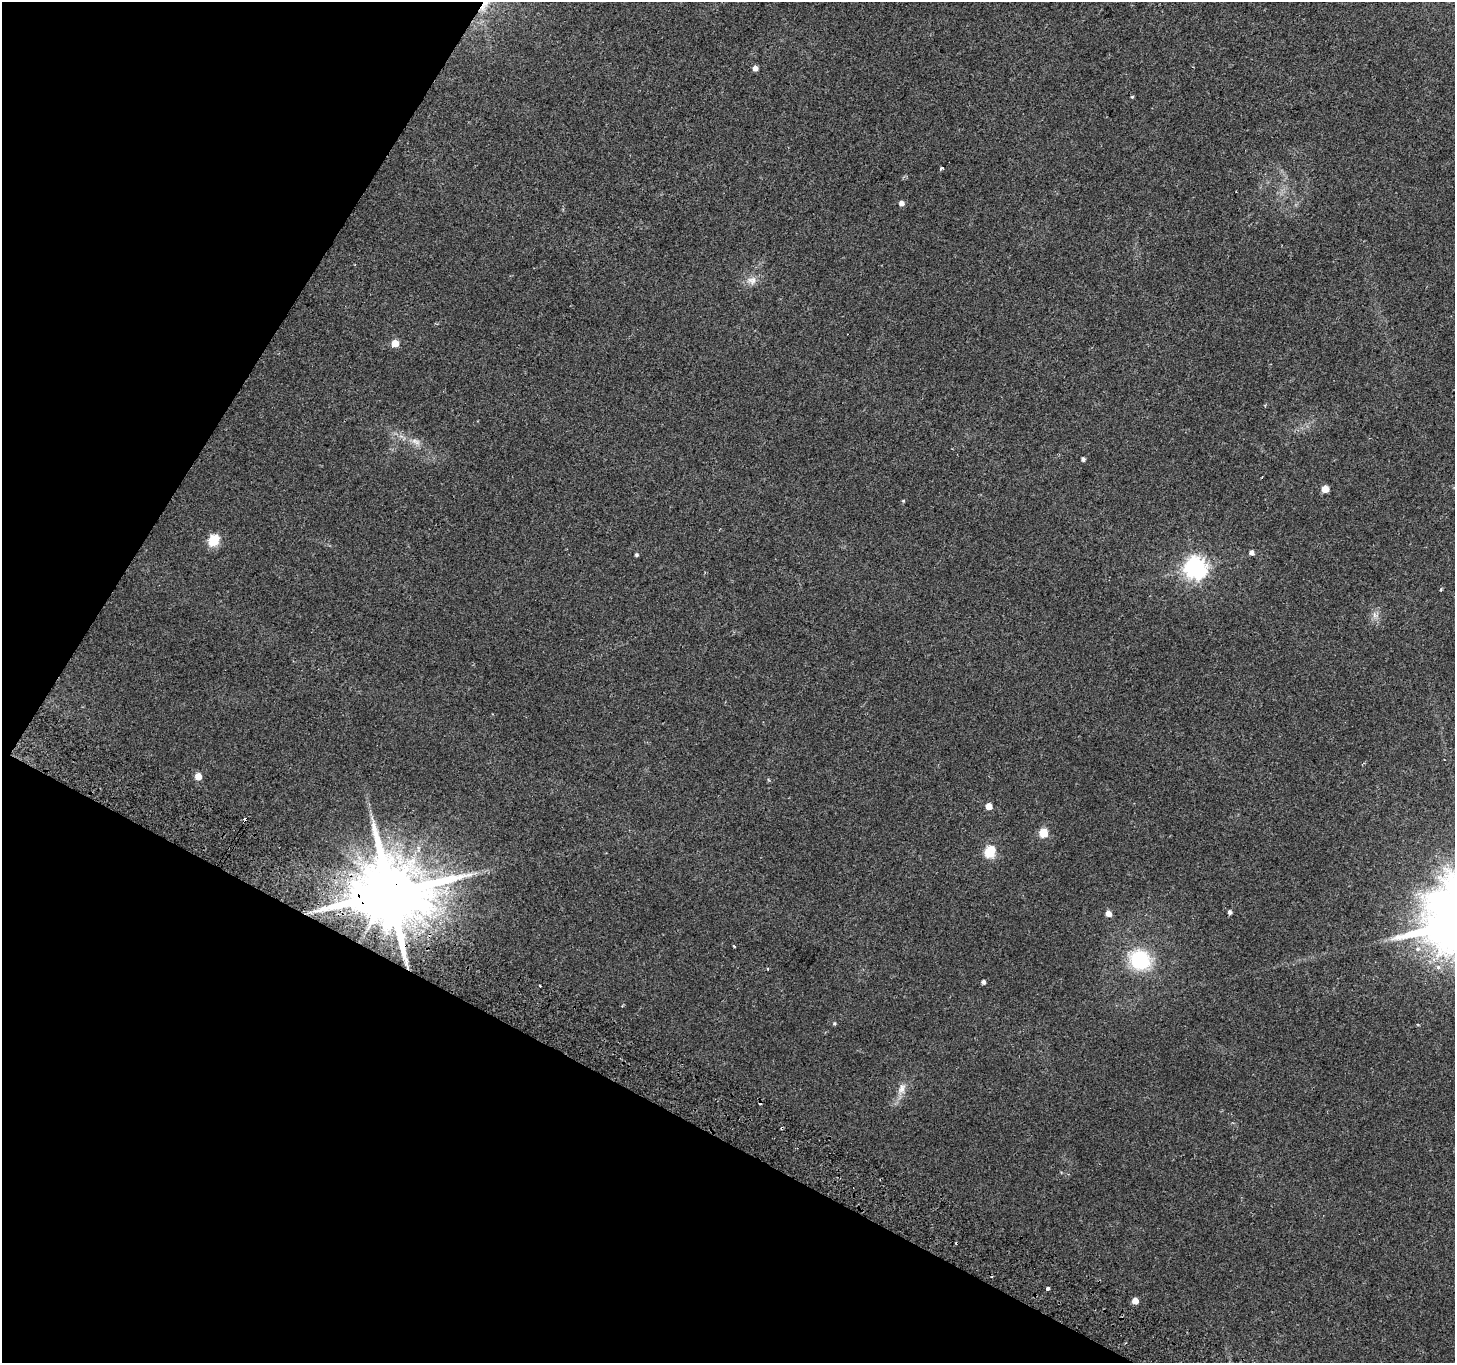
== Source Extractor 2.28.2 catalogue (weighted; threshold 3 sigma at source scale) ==
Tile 9 of 4 x 4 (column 1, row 3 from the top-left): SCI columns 32-1484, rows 1609-2969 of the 5882 x 6004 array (HDU 1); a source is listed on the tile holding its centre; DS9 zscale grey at full resolution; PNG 1457 x 1365 px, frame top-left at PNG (2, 2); no overlay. Shown black and unused: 27% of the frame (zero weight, under 2 of 3 exposures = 3% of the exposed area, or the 3 px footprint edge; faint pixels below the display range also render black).
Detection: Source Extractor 2.28.2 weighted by HDU 2 'WHT'; one run over the whole footprint, this tile lists its part. Background 0.0514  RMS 0.0053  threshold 0.0239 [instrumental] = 3 sigma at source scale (4.5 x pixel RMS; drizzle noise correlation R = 1.50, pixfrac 1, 0.0396/0.0396 arcsec/px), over >= 5 px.
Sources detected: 36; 4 cosmic-ray / hot-pixel residue — not listed; the other 32 listed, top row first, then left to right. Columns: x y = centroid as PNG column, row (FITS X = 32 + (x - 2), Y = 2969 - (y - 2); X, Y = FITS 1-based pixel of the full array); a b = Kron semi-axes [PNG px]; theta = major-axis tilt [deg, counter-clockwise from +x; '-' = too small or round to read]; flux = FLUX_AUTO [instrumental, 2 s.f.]
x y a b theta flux
755 68 5 4 - 2.7
1132 97 4 4 - 0.58
941 168 3 3 - 1.9
901 203 5 5 - 2.6
752 280 13 10 0 4
395 343 5 5 - 7.9
416 441 15 6 -23 3.4
1083 459 4 4 - 1.3
1325 489 5 5 - 8.4
903 501 4 4 - 0.51
214 540 6 5 - 41
1252 553 5 5 - 2.2
637 555 4 4 - 1
1196 568 8 7 - 330
1441 589 4 3 - 0.61
1375 615 8 5 -45 1.7
198 776 5 5 - 7.8
989 806 5 5 - 6.5
246 819 4 3 - 4.9
1043 833 5 5 - 20
990 852 6 5 - 45
390 893 20 17 29 7100
1230 912 5 4 - 1.4
1109 914 5 5 - 4.2
734 946 3 2 - 0.43
1140 960 21 19 -24 35
1438 967 5 4 - 2.2
983 982 5 4 - 1.5
834 1023 4 4 - 0.7
902 1089 17 10 73 4.7
1047 1289 3 3 - 29
1135 1301 5 4 - 5.7
Overlapping masked pixels (flux is a lower limit): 2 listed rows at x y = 246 819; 390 893